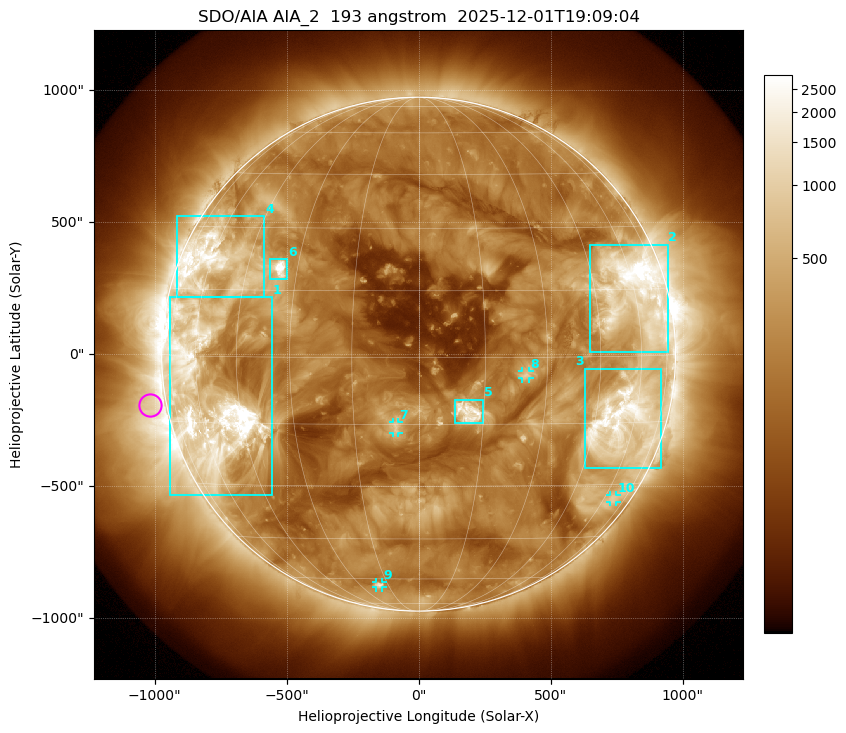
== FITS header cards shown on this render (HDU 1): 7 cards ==
TELESCOP= 'SDO/AIA '           / For AIA: SDO/AIA
INSTRUME= 'AIA_2   '           / For AIA: AIA_ATA1, AIA_ATA2, AIA_ATA3 or AIA_AT
WAVELNTH=                  193 / [angstrom] Wavelength
WAVEUNIT= 'angstrom'           / Wavelength unit: angstrom
DATE-OBS= '2025-12-01T19:09:04.843' / [ISO] Date when observation started; ISO 8
CTYPE1  = 'HPLN-TAN'           / CTYPE1: HPLN
CTYPE2  = 'HPLT-TAN'           / CTYPE2: HPLT

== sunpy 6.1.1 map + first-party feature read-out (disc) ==
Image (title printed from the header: SDO/AIA AIA_2  193 angstrom  2025-12-01T19:09:04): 1024 x 1024 px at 2.4 arcsec/px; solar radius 974 arcsec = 406 px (full disc in frame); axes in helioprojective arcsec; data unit not stated in the header (colour bar unlabelled)
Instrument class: DISC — disc imager (sunpy class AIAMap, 193 A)
Bright regions (active regions / flare kernels): reference = the median radial profile (limb darkening/brightening removed); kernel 9 px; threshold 5 sigma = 522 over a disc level ~193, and >= 1.15x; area >= 12 px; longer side >= 10 px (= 24 arcsec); searched inside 0.97 R_sun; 10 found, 10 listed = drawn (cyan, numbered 1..; 4 of them under ~33 arcsec drawn as corner ticks so the feature stays visible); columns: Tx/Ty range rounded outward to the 5 arcsec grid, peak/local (2 s.f.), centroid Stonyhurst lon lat
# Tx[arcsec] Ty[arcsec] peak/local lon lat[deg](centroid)
1 -945..-555 -535..215 24 -56 -10
2 645..945 10..415 20 +59 +14
3 625..920 -430..-55 12 +55 -15
4 -915..-585 215..525 10 -59 +21
5 135..245 -265..-170 15 +11 -12
6 -565..-500 280..360 19 -35 +20
7 -95..-75 -300..-255 5.3 -5 -16
8 390..420 -90..-65 5.4 +25 -4
9 -160..-135 -885..-865 5.4 -20 -63
10 725..750 -560..-535 3.3 +65 -34
Off-limb structures (1.02-1.3 R_sun): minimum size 162 px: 2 found; the strongest spans PA ~65..135 deg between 1.02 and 1.3 R_sun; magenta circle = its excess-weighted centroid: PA ~100 deg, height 1.06 R_sun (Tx ~-1020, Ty ~-190 arcsec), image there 2.8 x the reference